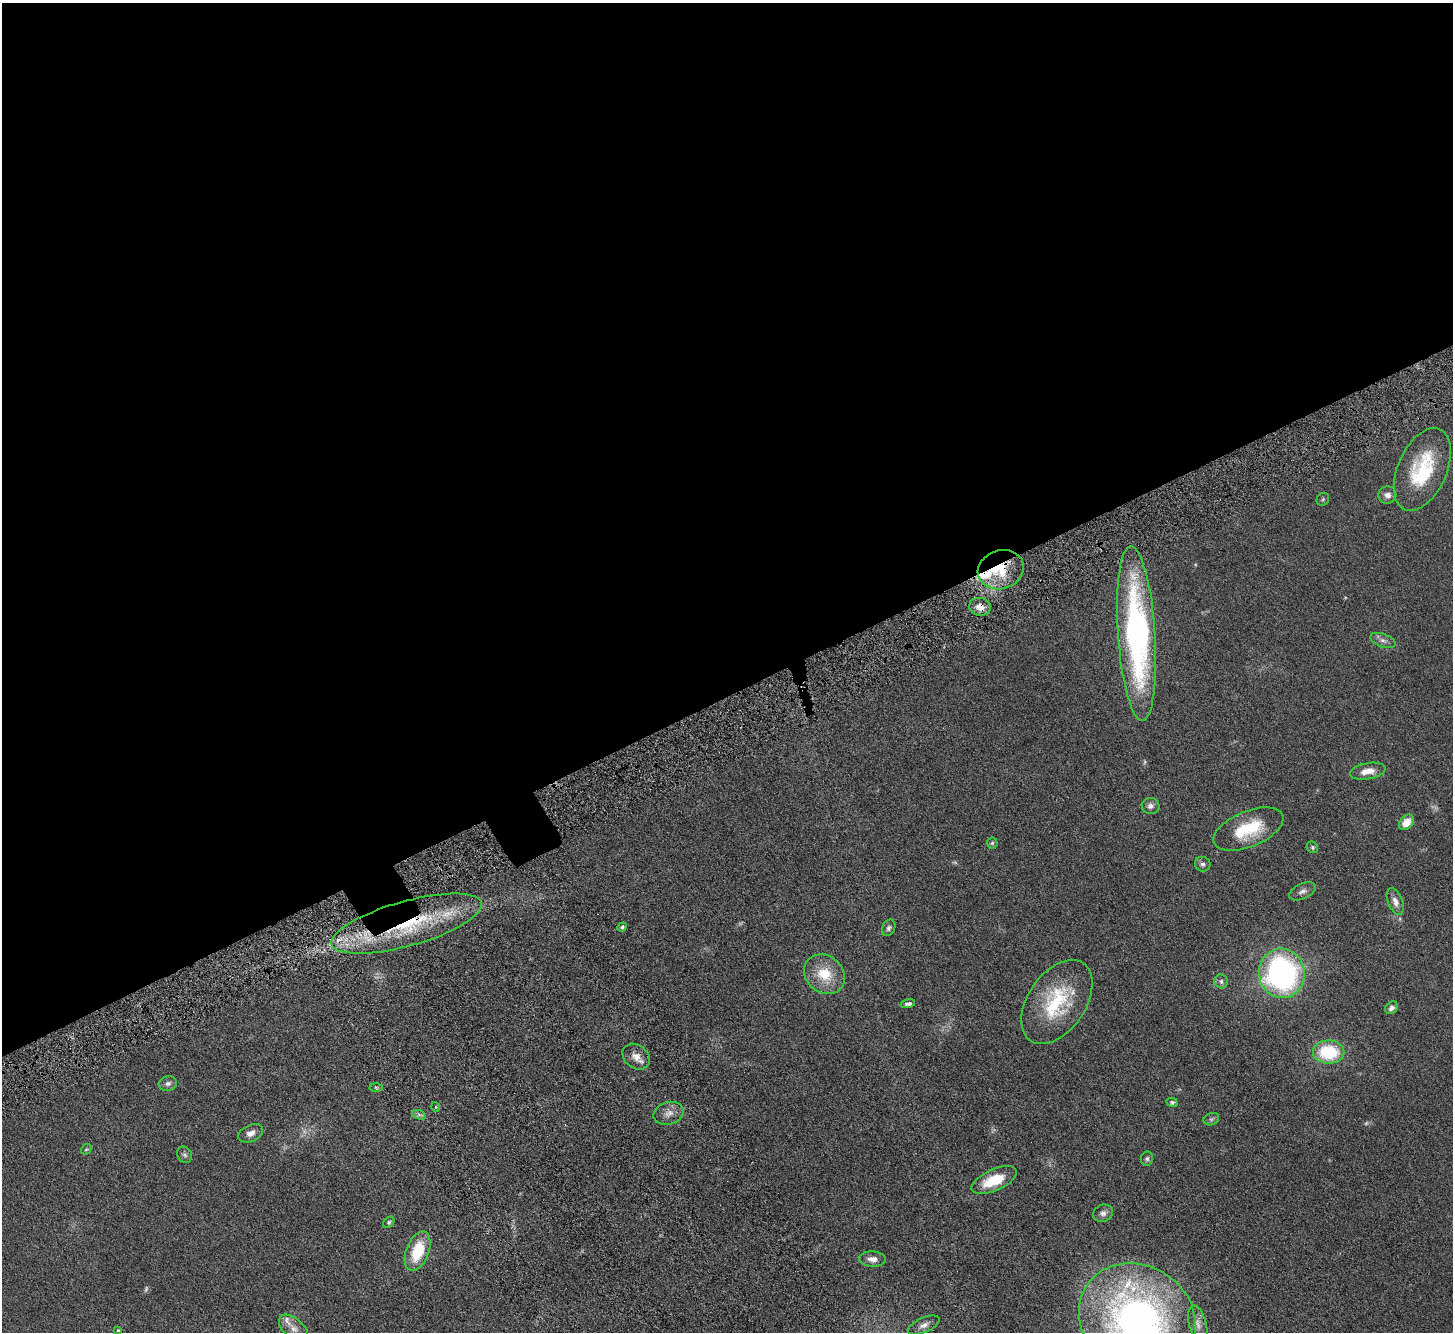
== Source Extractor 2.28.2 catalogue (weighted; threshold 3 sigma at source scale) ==
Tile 2 of 4 x 4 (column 2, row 1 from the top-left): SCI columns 1553-3003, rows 4235-5564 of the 6006 x 5937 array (HDU 1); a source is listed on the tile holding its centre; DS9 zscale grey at full resolution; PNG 1455 x 1334 px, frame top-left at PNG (2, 3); each listed source drawn as its Kron ellipse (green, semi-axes under 4 px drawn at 4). Shown black and unused: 53% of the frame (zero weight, under 4 of 8 exposures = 5% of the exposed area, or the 3 px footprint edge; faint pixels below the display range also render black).
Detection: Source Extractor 2.28.2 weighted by HDU 2 'WHT'; one run over the whole footprint, this tile lists its part. Background 0.0462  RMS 0.0061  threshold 0.025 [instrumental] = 3 sigma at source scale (4.09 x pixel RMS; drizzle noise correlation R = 1.36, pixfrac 0.8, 0.05/0.05 arcsec/px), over >= 5 px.
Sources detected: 58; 6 too faint to see at this stretch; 1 cosmic-ray / hot-pixel residue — neither listed nor drawn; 3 inside a brighter listed object's ellipse — not listed separately; the other 48 listed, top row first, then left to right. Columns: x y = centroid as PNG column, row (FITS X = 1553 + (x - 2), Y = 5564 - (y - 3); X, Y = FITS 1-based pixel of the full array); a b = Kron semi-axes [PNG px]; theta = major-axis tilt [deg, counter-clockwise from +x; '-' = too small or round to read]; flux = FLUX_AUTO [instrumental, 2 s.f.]
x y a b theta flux
1422 469 44 24 66 34
1387 495 9 8 - 2.7
1323 499 7 6 - 0.81
1001 570 23 19 17 22
980 607 11 9 -13 5
1137 633 88 18 -86 150
1383 640 13 6 -19 2.2
1368 771 18 8 10 6
1150 806 9 8 - 2.1
1406 822 9 6 46 6.9
1248 829 37 18 22 24
992 843 5 5 - 0.93
1312 847 6 5 - 0.85
1203 864 8 7 - 1.6
1303 891 14 7 24 2.4
1395 902 14 7 -67 3.3
407 924 78 22 16 61
622 927 5 4 - 0.99
889 928 9 6 64 1.5
1282 973 25 23 -81 130
824 974 22 18 -41 16
1221 981 7 6 - 1.6
1057 1002 47 28 56 39
908 1004 7 4 15 1.5
1392 1008 7 5 47 2.1
1329 1052 16 11 0 30
636 1057 15 11 -38 4.8
168 1083 9 7 14 1.9
376 1087 6 4 -2 0.73
1172 1102 5 4 - 1
436 1107 5 3 - 0.47
669 1113 15 11 15 4.3
419 1115 7 4 -19 1.3
1211 1119 8 6 19 1.2
251 1133 13 8 25 3.2
86 1149 6 4 42 0.63
185 1155 9 7 -61 1.4
1147 1159 7 6 - 1.3
994 1180 24 10 24 15
1103 1213 10 8 24 2.4
389 1222 6 4 47 1
418 1251 21 11 70 20
872 1259 13 7 -3 3.7
1137 1319 61 53 -35 230
1198 1324 19 8 -76 3.9
924 1325 17 7 24 3.1
293 1328 17 10 -41 4.2
118 1330 4 3 - 0.63
Overlapping masked pixels (flux is a lower limit): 3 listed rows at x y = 1001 570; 980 607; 407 924
Isophote crosses this tile's border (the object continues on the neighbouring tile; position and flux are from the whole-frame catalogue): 1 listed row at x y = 1137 1319